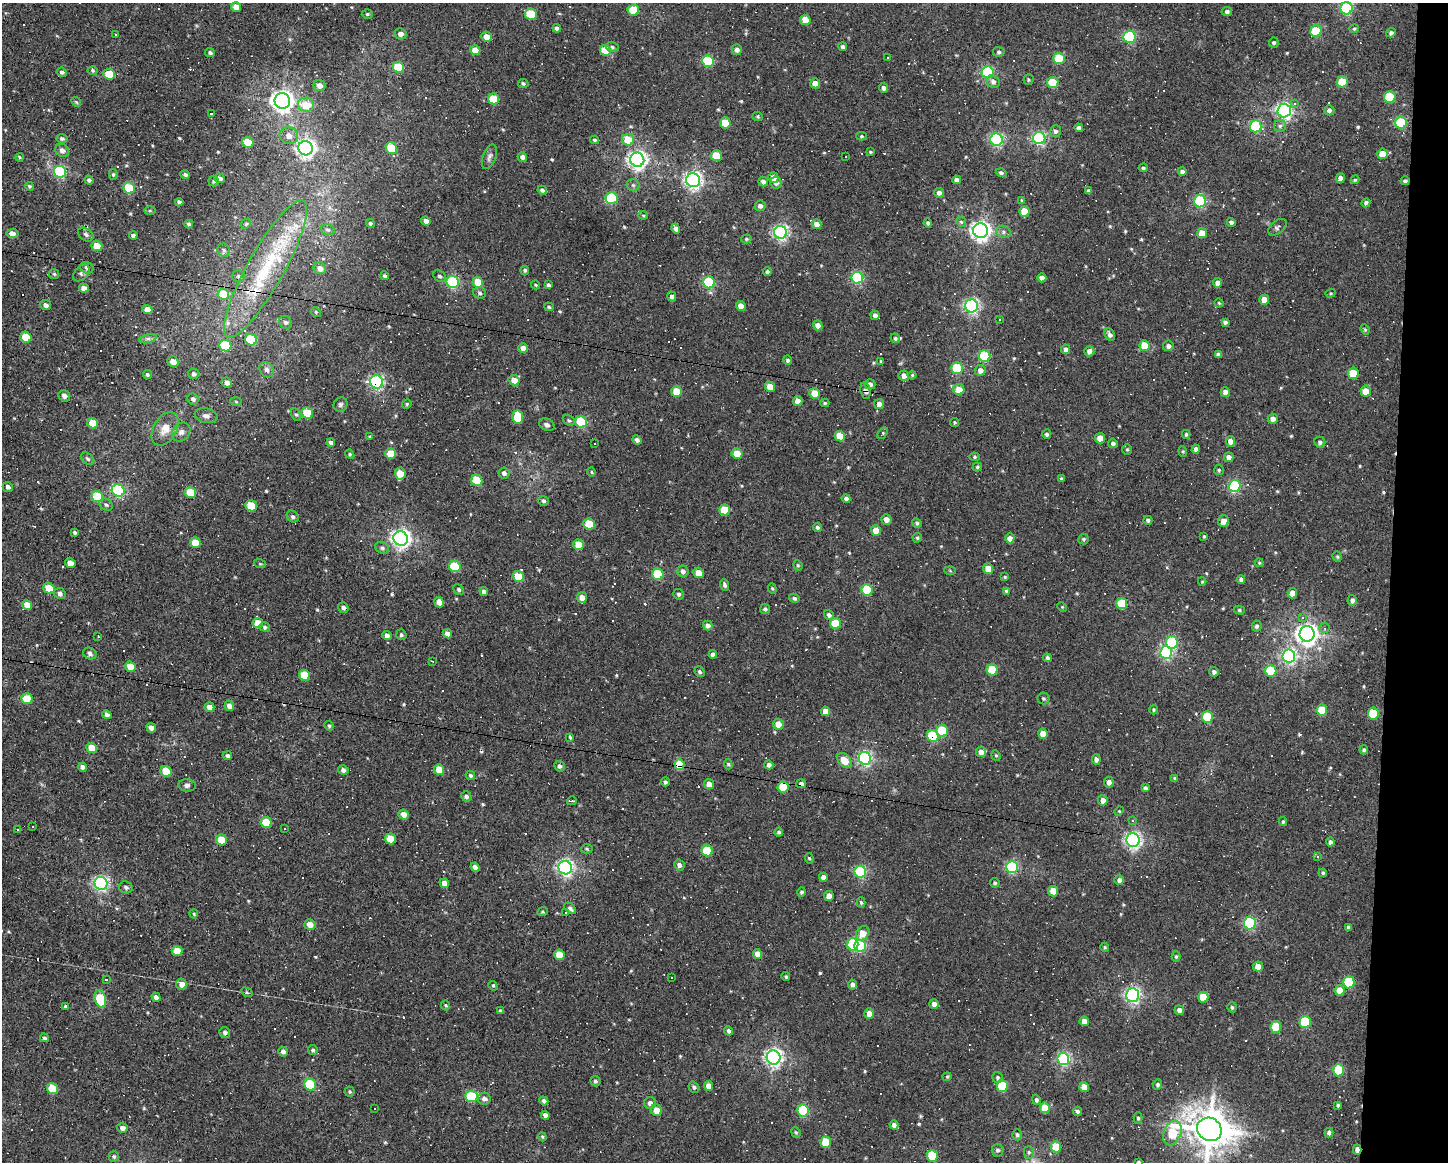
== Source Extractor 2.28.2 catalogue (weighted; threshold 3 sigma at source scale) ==
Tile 6 of 3 x 4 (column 3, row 2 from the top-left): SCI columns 2999-4444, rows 2321-3480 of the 4664 x 4640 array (HDU 1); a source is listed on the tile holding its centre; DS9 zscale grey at full resolution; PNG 1450 x 1164 px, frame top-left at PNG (2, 3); each listed source drawn as its Kron ellipse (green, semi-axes under 4 px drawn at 4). Shown black and unused: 4% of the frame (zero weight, under 3 of 4 exposures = <1% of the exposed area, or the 3 px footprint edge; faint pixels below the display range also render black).
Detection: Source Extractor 2.28.2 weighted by HDU 2 'WHT'; one run over the whole footprint, this tile lists its part. Background 0.037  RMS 0.0064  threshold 0.0288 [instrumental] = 3 sigma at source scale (4.5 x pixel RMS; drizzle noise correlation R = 1.50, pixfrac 1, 0.05/0.05 arcsec/px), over >= 5 px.
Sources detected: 707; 126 cosmic-ray / hot-pixel residue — neither listed nor drawn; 5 inside a brighter listed object's ellipse — not listed separately; of the other 576, all 500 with FLUX_AUTO >= 0.692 (the completeness limit of this list) listed and drawn (76 fainter detections not listed), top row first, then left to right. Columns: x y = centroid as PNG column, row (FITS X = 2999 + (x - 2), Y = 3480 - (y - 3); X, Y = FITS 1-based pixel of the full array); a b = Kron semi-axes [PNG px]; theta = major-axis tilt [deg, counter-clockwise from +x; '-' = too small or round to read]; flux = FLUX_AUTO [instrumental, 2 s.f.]
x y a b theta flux
236 7 5 4 - 6.6
1346 8 6 6 - 80
633 10 5 5 - 26
1227 12 5 4 - 1.6
367 14 5 4 - 0.92
531 14 6 5 - 27
805 20 5 5 - 11
557 28 4 4 - 2
1354 29 5 3 - 0.75
1316 31 6 5 - 33
1391 33 5 4 - 1.6
401 34 6 5 - 3.3
115 35 3 3 - 0.76
487 37 5 5 - 5.6
1129 37 6 6 - 73
1274 42 5 5 - 1.3
612 47 6 5 - 1.2
843 47 4 4 - 1.5
475 50 5 5 - 7.8
605 50 5 5 - 16
737 50 5 5 - 2.5
999 52 6 5 - 1.4
210 53 5 4 - 1.4
888 57 3 3 - 24
1059 58 6 5 - 29
708 61 6 5 - 49
398 67 6 5 - 28
93 71 5 4 - 0.83
62 72 5 4 - 1.6
988 72 6 6 - 90
109 74 6 5 - 20
1028 79 5 5 - 0.92
993 82 7 6 - 2.1
1053 82 5 5 - 26
1342 82 5 5 - 18
815 83 5 5 - 7.1
523 84 5 4 - 1.2
319 85 6 5 - 4
884 88 5 4 - 2.1
1390 97 6 5 - 29
493 99 5 5 - 25
282 101 8 7 - 460
76 102 5 4 - 0.88
1295 103 3 3 - 2.3
306 105 8 7 - 16
1284 110 7 6 - 200
1329 110 5 5 - 1.8
211 113 2 2 - 0.73
758 116 5 4 - 0.92
725 123 5 5 - 18
1401 123 6 6 - 51
1256 126 6 6 - 66
1280 126 6 6 - 1.4
1079 128 4 4 - 2
1055 131 6 5 - 1.9
289 136 9 8 - 5
862 136 5 4 - 0.91
1039 138 6 6 - 120
62 139 5 4 - 1.4
595 140 4 3 - 1
628 140 6 6 - 16
996 140 6 6 - 120
248 142 6 5 - 19
306 148 7 7 - 280
391 148 6 5 - 29
62 150 7 6 - 3.1
870 152 4 3 - 0.7
1383 154 5 5 - 8.6
716 156 5 5 - 15
20 157 4 3 - 0.83
489 157 13 6 69 2.4
522 157 5 4 - 2.7
845 157 3 3 - 1.6
637 160 7 7 - 290
1143 168 5 4 - 1.1
60 172 6 6 - 85
1182 172 4 4 - 1.6
1001 173 5 4 - 1.4
113 175 5 4 - 0.93
185 175 5 4 - 1.5
219 178 5 4 - 2.5
773 178 5 5 - 4.9
1340 178 5 4 - 2.7
89 180 4 4 - 1.5
693 180 7 7 - 250
957 180 4 4 - 2.7
1355 180 4 4 - 0.86
214 181 5 5 - 1.1
763 181 5 4 - 2.3
1405 181 4 4 - 1.4
776 183 6 5 - 2.5
633 185 6 6 - 1.4
29 186 4 4 - 1.1
129 188 6 5 - 32
542 190 5 4 - 1.3
1089 191 4 4 - 1.4
939 193 5 5 - 2.4
612 198 6 6 - 41
1022 200 4 3 - 0.75
1200 201 6 6 - 81
179 202 4 3 - 1.4
1366 203 5 4 - 1.5
760 206 5 5 - 2.3
150 210 6 4 0 0.74
1024 211 5 5 - 11
643 215 4 4 - 0.73
426 221 5 4 - 3.2
961 222 5 4 - 0.84
1231 222 4 4 - 1.8
370 223 4 4 - 1.1
928 223 4 4 - 1.3
189 224 4 3 - 1.4
246 224 5 4 - 0.82
816 224 5 4 - 4.7
1277 227 11 6 39 1.7
676 228 5 4 - 2.8
328 230 7 5 -14 1.5
981 231 7 7 - 370
780 232 6 6 - 170
1003 232 7 6 - 1.9
1202 233 5 5 - 10
12 234 6 4 6 4.4
86 235 8 6 -34 1.7
133 235 4 4 - 1.7
746 239 5 4 - 0.88
97 246 5 5 - 12
224 250 7 6 - 1.6
87 268 7 5 -29 2.3
320 268 6 5 - 3.6
265 269 78 18 60 57
525 270 4 4 - 1.1
767 272 4 4 - 1.4
81 273 10 6 45 1.9
54 274 5 5 - 0.97
239 276 6 6 - 1.3
384 276 4 4 - 1.2
440 276 7 5 -37 1.6
857 278 6 6 - 84
1042 278 4 4 - 3.2
453 282 6 6 - 86
478 282 5 5 - 14
709 282 6 6 - 56
1218 283 5 4 - 4.2
536 285 4 3 - 0.71
548 285 4 4 - 1.4
84 288 5 4 - 4
480 293 6 5 - 1.5
1330 293 5 4 - 0.73
223 294 6 5 - 20
672 296 5 4 - 1.8
1264 300 5 5 - 6.5
1219 303 4 4 - 0.7
46 305 5 5 - 2.2
741 306 5 4 - 5.2
972 306 6 6 - 160
549 307 5 3 - 0.93
147 309 5 4 - 6
316 312 5 4 - 0.77
875 315 4 4 - 2.3
1000 320 3 2 - 0.73
285 322 7 6 - 1.5
1225 322 4 4 - 1.5
818 325 5 4 - 3.3
1365 329 5 4 - 0.8
1110 335 6 4 -63 2.3
26 337 6 5 - 23
895 338 5 4 - 1.2
148 339 9 4 14 1.7
251 340 6 5 - 43
225 346 6 5 - 42
1144 346 5 5 - 14
1168 346 5 5 - 2.4
523 348 5 4 - 4.1
1066 349 5 4 - 2.4
1089 351 5 5 - 2.8
1218 354 4 4 - 1.8
984 356 6 5 - 44
788 360 5 4 - 1.4
881 361 3 3 - 0.82
173 362 5 5 - 5.8
957 368 6 5 - 40
267 370 8 6 -61 2.4
980 370 5 5 - 3.4
1353 373 5 5 - 16
194 374 5 5 - 2
147 375 5 4 - 1.3
912 375 4 4 - 0.8
904 376 5 5 - 3.8
514 380 5 5 - 7
377 382 7 6 - 120
227 383 5 5 - 3.1
870 384 5 5 - 2.4
770 387 5 5 - 8.1
959 390 5 5 - 9.3
865 391 8 5 -79 2.3
1366 391 5 5 - 8.7
677 392 5 5 - 15
1225 392 5 4 - 3.6
815 393 5 5 - 11
64 396 6 5 - 3
193 399 5 5 - 1.7
236 401 5 3 - 0.7
798 401 5 4 - 5
825 403 4 4 - 0.84
340 404 7 6 - 1.5
407 404 5 4 - 0.84
879 404 5 5 - 3.1
307 413 6 5 - 28
296 414 7 4 -60 1.1
206 416 11 7 -12 2.6
518 417 6 5 - 24
1273 419 5 5 - 2.9
569 420 6 4 -28 1.1
581 422 6 5 - 48
954 422 4 4 - 0.78
93 423 5 5 - 11
547 425 8 6 -26 2.2
165 429 18 11 59 8.3
181 432 10 8 49 2.8
883 433 7 4 51 0.8
1047 434 5 4 - 1.3
1186 434 4 3 - 0.98
370 436 3 2 - 0.73
840 436 5 5 - 13
1100 438 5 5 - 7.1
637 440 5 4 - 2.1
1230 441 5 4 - 4.3
331 442 4 3 - 1.6
1320 442 6 5 - 1.5
1113 443 5 4 - 1.8
595 444 3 3 - 4.3
1127 449 5 5 - 0.88
1196 449 4 4 - 2.3
1183 451 5 4 - 0.8
350 454 5 4 - 0.85
391 454 5 5 - 14
737 454 5 5 - 12
974 457 5 4 - 0.97
1229 457 5 4 - 3.4
87 459 7 5 -39 1.4
977 467 5 3 - 0.86
1219 470 5 5 - 0.93
591 472 4 4 - 0.72
504 473 5 5 - 2.1
400 474 6 5 - 12
1061 479 4 4 - 0.97
477 480 6 5 - 31
1235 486 6 6 - 77
8 487 5 5 - 2
118 490 6 6 - 98
190 493 6 5 - 20
97 497 6 5 - 33
846 499 4 4 - 2.1
544 501 5 5 - 1.2
106 505 7 5 -37 1.4
251 506 6 5 - 18
724 510 5 5 - 22
293 517 6 5 - 1.4
886 519 5 5 - 3.9
1148 520 4 4 - 1.4
1223 521 6 5 - 4.5
917 523 5 4 - 1.1
589 524 6 5 - 23
817 527 4 4 - 1.4
876 530 5 5 - 8.6
75 532 4 3 - 0.93
1204 536 3 3 - 0.77
917 538 5 4 - 0.91
1010 538 5 4 - 3.8
401 539 7 7 - 310
1083 539 5 5 - 1.1
195 543 5 5 - 11
579 545 5 5 - 12
382 548 7 5 -28 1.4
1337 557 5 4 - 0.8
70 563 5 5 - 7.1
1259 563 4 4 - 0.79
260 564 6 3 -19 0.73
798 565 5 4 - 0.82
455 566 6 5 - 32
988 569 5 5 - 8.3
683 571 6 5 - 2.2
950 571 6 4 -3 0.72
699 573 5 5 - 9.1
658 574 6 5 - 39
518 577 6 5 - 18
1005 577 4 4 - 0.83
1241 579 4 4 - 1.7
1202 582 4 4 - 0.7
725 585 6 4 -70 1.5
49 588 6 5 - 14
772 589 5 4 - 0.77
459 590 6 4 -48 1.3
867 590 6 5 - 35
1006 591 4 4 - 0.91
484 592 4 4 - 2.4
60 593 6 5 - 2.5
1292 593 5 5 - 6.7
679 594 5 5 - 1.5
582 597 5 5 - 5.2
794 598 5 4 - 1.5
1352 600 5 4 - 2.2
439 602 5 4 - 4.4
1122 604 5 5 - 27
27 605 5 4 - 6.8
1062 607 5 4 - 0.71
343 608 5 5 - 2.1
765 609 5 5 - 1.3
1239 610 5 4 - 0.9
829 615 5 4 - 1.9
1302 618 3 3 - 9.4
258 623 5 5 - 9.5
836 623 6 5 - 23
708 626 5 4 - 3
1257 626 5 5 - 1.5
265 627 5 4 - 1.2
1324 628 5 4 - 1.2
447 634 5 4 - 3.5
1307 634 7 7 - 400
401 635 5 5 - 1.3
387 636 5 4 - 3.5
98 637 3 2 - 0.87
1172 642 6 6 - 52
1166 653 6 6 - 120
90 654 7 5 -29 1.8
713 654 4 4 - 2.6
1289 656 6 6 - 160
1047 658 4 4 - 1.4
432 661 3 2 - 0.87
130 667 5 4 - 11
992 670 6 5 - 24
1271 671 6 5 - 33
700 672 5 5 - 1.3
1214 672 5 4 - 1.8
304 675 6 5 - 17
1043 698 6 6 - 1.1
27 699 6 5 - 15
229 706 5 4 - 3.5
209 707 5 4 - 3.9
1153 710 4 4 - 0.91
1322 710 5 5 - 20
826 711 5 4 - 5.2
1373 713 6 5 - 29
107 715 5 4 - 2
1207 717 6 5 - 36
778 724 5 5 - 7
329 726 5 4 - 1
151 728 5 4 - 3
942 731 6 6 - 31
1043 734 5 5 - 7.9
933 736 6 5 - 44
570 737 4 4 - 0.82
92 748 5 5 - 11
1364 750 4 4 - 0.98
981 752 5 5 - 3.8
996 755 5 4 - 0.85
227 756 5 4 - 1.6
865 758 6 6 - 140
1096 759 5 4 - 2.5
844 760 9 6 -47 9.7
728 764 5 4 - 0.89
679 765 5 5 - 22
769 765 4 4 - 2.3
559 766 5 5 - 2
83 767 4 4 - 2.8
343 770 5 4 - 2.3
439 770 5 5 - 10
166 771 6 5 - 17
470 775 5 4 - 1.2
1175 778 4 3 - 1.3
665 782 4 4 - 1.3
1109 782 5 5 - 3.5
709 784 5 4 - 5.6
801 784 5 4 - 2.4
187 785 9 6 -7 2.3
783 787 5 5 - 21
1145 788 4 3 - 1.4
466 796 5 5 - 1.6
1103 800 5 5 - 4.5
572 801 5 3 - 0.83
1119 811 5 4 - 0.71
404 815 5 5 - 4.4
1133 820 4 3 - 0.75
1283 822 4 3 - 0.95
266 823 6 5 - 23
33 827 3 3 - 1
284 828 3 2 - 0.72
18 830 3 2 - 1.6
779 832 4 4 - 1.2
390 839 5 5 - 14
221 840 6 5 - 13
1133 840 7 6 - 210
1330 842 4 4 - 1.9
587 849 6 4 -2 0.86
707 851 6 5 - 29
1317 857 3 3 - 6.1
809 858 5 4 - 0.82
679 865 6 5 - 2.2
475 867 5 4 - 2.9
1012 867 6 6 - 88
565 868 7 6 - 230
860 872 6 5 - 74
1323 873 4 3 - 1.1
823 877 4 4 - 3.6
1119 880 5 4 - 2.2
101 883 7 6 - 160
444 883 5 4 - 4
995 883 5 4 - 1.1
126 887 7 6 - 1.6
1053 891 5 5 - 9.3
801 892 4 4 - 1.2
829 896 5 5 - 4
861 902 5 4 - 0.94
570 908 7 4 -43 1.5
543 911 5 3 - 0.93
565 912 3 3 - 1.2
194 914 5 4 - 0.72
1250 923 6 6 - 85
310 925 6 5 - 6
1348 927 3 3 - 0.84
863 933 8 6 51 8.7
853 944 6 5 - 52
860 946 6 6 - 62
1105 947 4 4 - 0.84
177 951 5 5 - 10
757 954 5 4 - 6
559 955 5 5 - 15
1176 957 5 4 - 0.84
1258 967 5 5 - 6.7
671 977 3 3 - 1.8
786 977 4 3 - 0.97
107 980 3 3 - 6
1349 982 6 5 - 41
182 984 6 5 - 4.1
852 984 5 4 - 2.1
493 986 5 4 - 0.8
1340 990 5 5 - 8.9
247 992 6 4 -30 0.75
1133 995 6 6 - 180
156 997 5 4 - 2.8
1203 997 5 5 - 17
100 999 9 5 -74 28
934 1004 5 4 - 2.9
446 1005 5 4 - 0.93
65 1006 4 4 - 1.1
1232 1007 5 4 - 1.1
1179 1010 5 4 - 2.6
501 1011 4 3 - 0.98
869 1013 5 5 - 5.5
1084 1021 5 4 - 4.9
1305 1022 6 5 - 34
1276 1027 6 5 - 22
729 1031 4 4 - 1.8
225 1032 5 5 - 1.8
44 1038 4 4 - 1.1
313 1050 5 5 - 1.2
283 1051 5 4 - 2.2
773 1057 7 7 - 260
1063 1059 6 5 - 120
1338 1070 6 5 - 37
947 1077 4 4 - 0.69
998 1077 5 5 - 1.3
595 1081 5 5 - 1.4
310 1085 6 5 - 39
1158 1085 5 4 - 1.4
709 1086 5 4 - 4.8
1002 1086 6 5 - 27
694 1087 6 5 - 1.4
1084 1087 5 5 - 6.5
52 1089 6 5 - 21
350 1092 5 5 - 0.88
471 1096 6 5 - 41
484 1099 6 6 - 2.5
1036 1100 5 4 - 1.5
544 1101 5 4 - 1.9
650 1103 6 6 - 2.8
1338 1105 3 3 - 0.84
375 1108 3 2 - 0.76
1045 1108 5 5 - 14
656 1110 6 5 - 7.9
803 1111 6 5 - 55
1077 1111 4 4 - 1.4
545 1115 4 4 - 2.5
1138 1118 5 4 - 1.1
894 1125 4 4 - 2.7
122 1128 5 5 - 2.8
1209 1129 12 11 - 1800
796 1132 5 4 - 0.87
1329 1132 5 4 - 1.6
1172 1133 13 8 67 24
1017 1135 5 5 - 1.4
542 1137 4 3 - 0.82
826 1142 5 5 - 19
1056 1147 5 5 - 19
998 1150 6 6 - 1.7
1357 1150 5 3 - 3.6
1029 1152 6 5 - 1.2
114 1156 5 5 - 1.2
932 1156 6 5 - 35
1138 1162 4 3 - 0.98
Overlapping masked pixels (flux is a lower limit): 8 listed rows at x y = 265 269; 377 382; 865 391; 933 736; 679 765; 801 784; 783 787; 1357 1150
Isophote crosses this tile's border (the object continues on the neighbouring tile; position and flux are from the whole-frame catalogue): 2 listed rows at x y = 1209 1129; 1138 1162